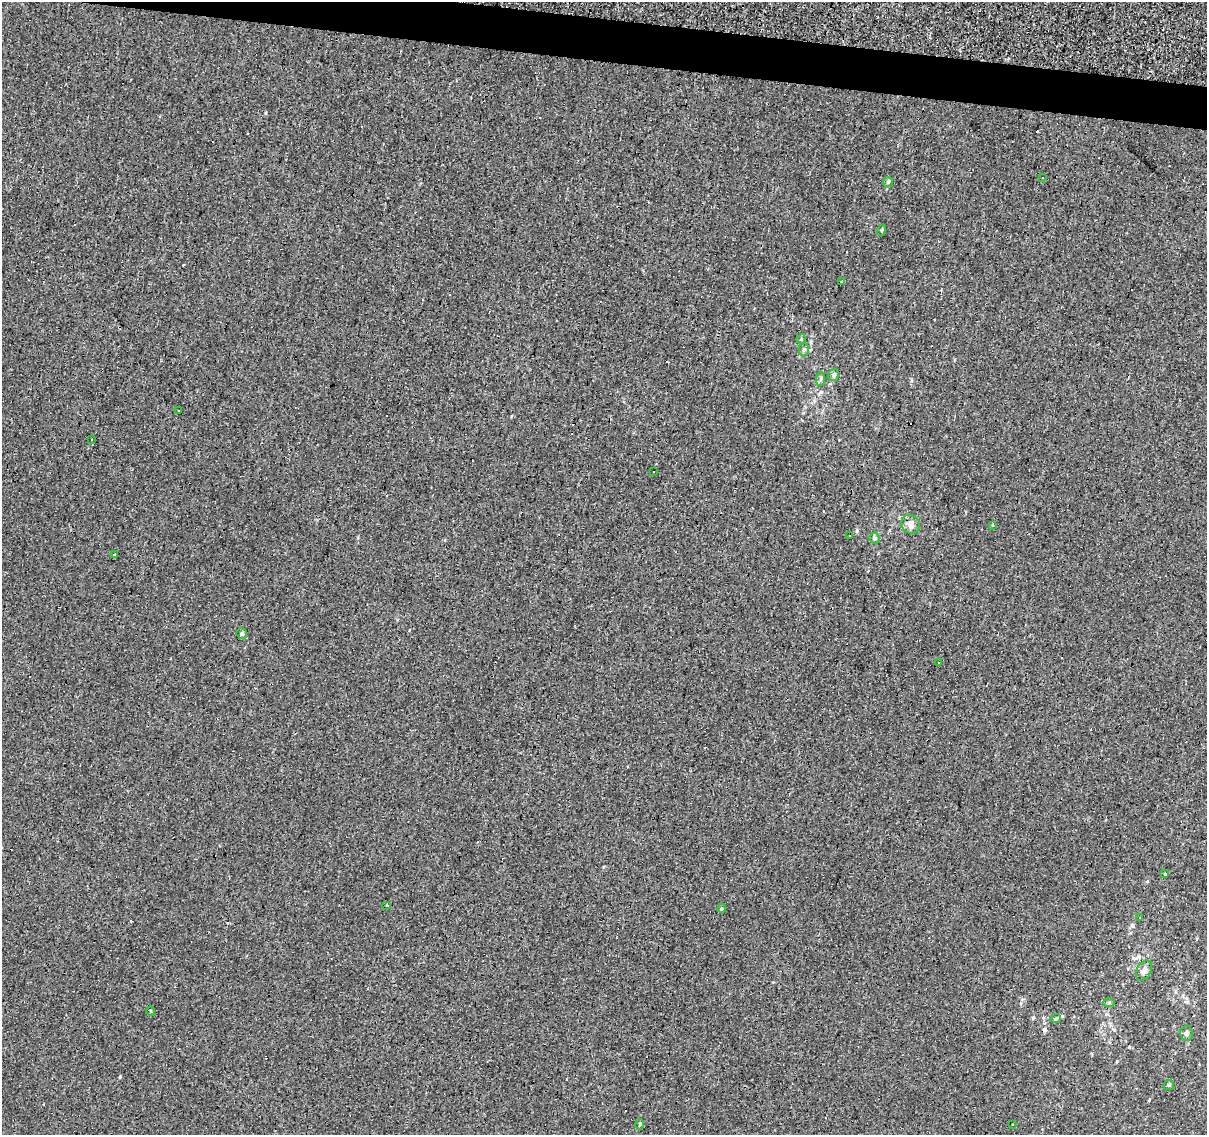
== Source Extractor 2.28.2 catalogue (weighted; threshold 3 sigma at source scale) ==
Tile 11 of 4 x 4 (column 3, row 3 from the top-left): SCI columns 2411-3615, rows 1356-2488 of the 4824 x 5035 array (HDU 1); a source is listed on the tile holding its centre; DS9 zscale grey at full resolution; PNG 1209 x 1137 px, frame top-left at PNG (2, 2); each listed source drawn as its Kron ellipse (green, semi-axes under 4 px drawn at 4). Shown black and unused: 3% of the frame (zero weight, under 3 of 4 exposures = <1% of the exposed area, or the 3 px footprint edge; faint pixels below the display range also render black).
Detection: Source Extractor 2.28.2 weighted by HDU 2 'WHT'; one run over the whole footprint, this tile lists its part. Background -0.00137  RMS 0.0033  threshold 0.015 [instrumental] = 3 sigma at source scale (4.5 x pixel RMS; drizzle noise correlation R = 1.50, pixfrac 1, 0.0396/0.0396 arcsec/px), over >= 5 px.
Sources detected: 55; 25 cosmic-ray / hot-pixel residue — neither listed nor drawn; the other 30 listed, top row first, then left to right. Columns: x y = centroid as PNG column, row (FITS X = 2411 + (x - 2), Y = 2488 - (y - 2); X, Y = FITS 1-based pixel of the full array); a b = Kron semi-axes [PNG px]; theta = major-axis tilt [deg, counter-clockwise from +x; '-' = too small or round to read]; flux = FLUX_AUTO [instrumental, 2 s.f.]
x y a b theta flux
1042 178 3 2 - 0.34
888 182 5 4 - 0.54
882 230 6 3 71 0.31
842 282 3 3 - 3.1
801 339 5 4 - 0.32
804 349 7 5 89 0.66
834 375 6 5 - 0.88
821 379 7 4 88 0.69
179 410 3 3 - 4.5
92 440 3 3 - 0.53
653 472 3 3 - 0.56
911 524 10 8 -44 2.1
993 526 3 3 - 0.53
850 536 3 2 - 0.38
874 538 5 5 - 0.73
115 554 3 2 - 2.2
242 634 5 5 - 0.69
939 663 3 2 - 0.46
1165 874 4 3 - 0.25
387 905 3 3 - 0.56
722 908 4 3 - 5.8
1139 918 3 2 - 0.36
1144 971 10 7 61 1.5
1109 1003 6 4 2 0.42
151 1011 5 3 - 0.23
1056 1018 5 4 - 0.41
1187 1033 7 6 - 1
1169 1085 5 4 - 0.43
640 1124 5 4 - 0.49
1012 1125 3 2 - 0.36
Unlisted compact peaks at least as high as the median listed source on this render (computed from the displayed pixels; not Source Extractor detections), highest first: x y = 120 1077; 265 113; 856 531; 1132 925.